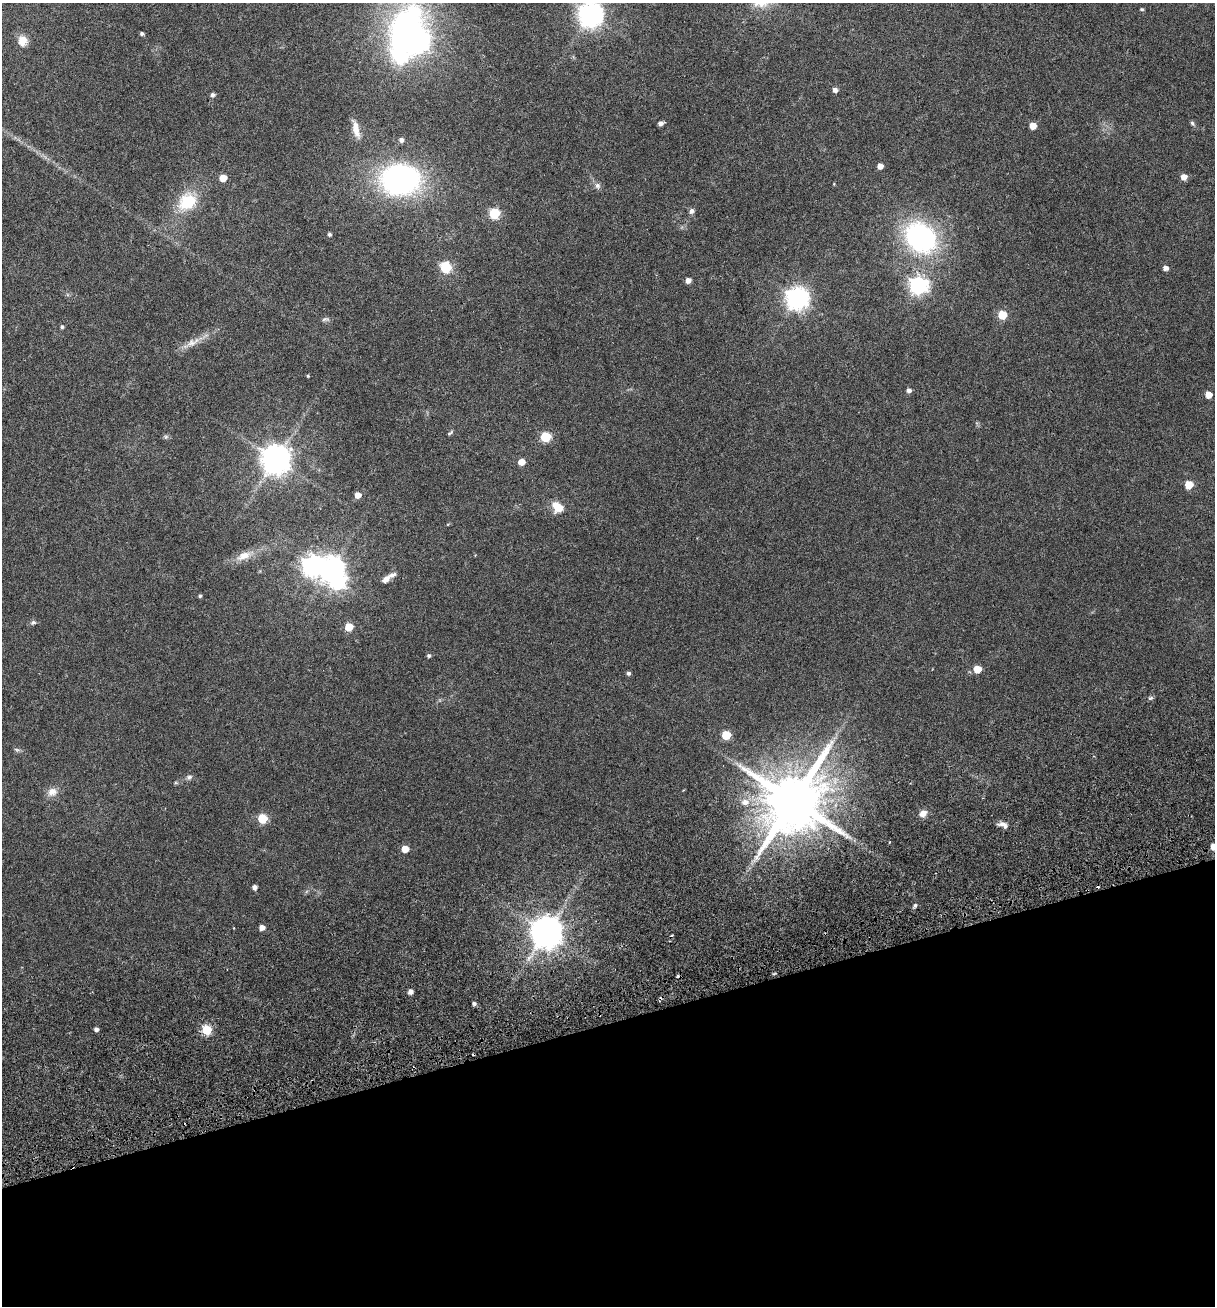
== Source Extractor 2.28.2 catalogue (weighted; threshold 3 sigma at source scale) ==
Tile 14 of 4 x 4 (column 2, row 4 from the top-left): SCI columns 1553-2765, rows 118-1421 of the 5348 x 5499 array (HDU 1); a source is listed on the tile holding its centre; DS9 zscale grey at full resolution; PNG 1217 x 1308 px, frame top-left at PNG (2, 3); no overlay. Shown black and unused: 22% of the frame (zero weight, under 3 of 6 exposures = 11% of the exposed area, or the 3 px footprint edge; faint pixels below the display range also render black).
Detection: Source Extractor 2.28.2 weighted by HDU 2 'WHT'; one run over the whole footprint, this tile lists its part. Background 0.0341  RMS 0.0029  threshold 0.0117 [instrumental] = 3 sigma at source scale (4.09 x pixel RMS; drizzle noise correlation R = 1.36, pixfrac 0.8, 0.0396/0.0396 arcsec/px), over >= 5 px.
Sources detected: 81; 2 inside a brighter object's white glare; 5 cosmic-ray / hot-pixel residue — not listed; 1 inside a brighter listed object's ellipse — not listed separately; the other 73 listed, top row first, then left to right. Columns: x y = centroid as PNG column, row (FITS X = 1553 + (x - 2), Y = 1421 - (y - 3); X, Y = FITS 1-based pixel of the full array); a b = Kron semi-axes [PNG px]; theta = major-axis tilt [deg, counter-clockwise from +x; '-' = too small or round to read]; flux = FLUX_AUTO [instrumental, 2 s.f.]
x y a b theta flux
1142 9 4 4 - 0.34
590 14 9 8 - 240
142 34 4 4 - 0.55
23 41 11 10 - 2.8
417 41 8 8 - 140
400 57 11 10 - 26
835 90 5 5 - 1
212 95 5 5 - 0.74
661 123 5 4 - 1
1192 123 6 5 - 0.44
1033 126 5 5 - 3.1
356 129 22 7 -76 2.5
401 140 5 5 - 0.88
880 166 5 4 - 1.8
1184 177 5 5 - 2.1
223 178 5 5 - 4.1
400 180 35 27 5 61
597 186 9 7 -62 0.9
187 202 25 20 41 9.5
691 211 6 6 - 0.86
494 213 6 6 - 20
329 234 4 4 - 0.53
920 237 28 23 -43 49
446 268 6 6 - 23
1165 268 5 4 - 1.2
688 280 5 4 - 1.3
918 285 7 7 - 97
797 298 8 8 - 180
1002 315 5 5 - 8.7
325 319 11 5 10 0.62
62 327 5 4 - 0.45
192 343 16 10 24 2.3
308 376 4 3 - 0.24
909 390 5 5 - 0.97
1208 395 5 5 - 3.2
450 433 9 4 40 0.42
166 437 7 5 45 0.47
545 437 6 5 - 15
276 459 9 9 - 410
522 462 5 5 - 2.8
1189 485 6 5 - 4.7
358 495 5 5 - 1.9
558 507 14 10 -37 4
243 556 24 10 23 3.3
312 566 8 8 - 140
331 568 8 8 - 210
386 579 9 6 38 1.4
200 596 4 4 - 0.41
33 622 7 6 - 0.61
349 627 5 5 - 6.2
429 656 5 4 - 0.47
977 669 5 5 - 5.2
628 673 4 4 - 0.6
1150 698 6 5 - 0.47
726 735 5 5 - 9.4
17 750 8 5 -18 0.5
189 777 8 6 41 0.72
52 792 14 11 34 2
793 801 17 15 67 2300
745 802 9 7 17 2
923 813 9 7 31 1.8
262 819 5 5 - 13
1003 825 13 7 -23 1.4
1214 847 5 5 - 2.6
405 849 5 5 - 4.4
254 887 4 4 - 1
915 905 6 5 - 0.46
262 927 5 5 - 1.6
546 932 11 9 40 510
410 992 4 4 - 1.3
474 1004 4 4 - 0.74
96 1029 4 4 - 0.9
207 1030 5 5 - 15
Overlapping masked pixels (flux is a lower limit): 1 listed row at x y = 793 801
Isophote crosses this tile's border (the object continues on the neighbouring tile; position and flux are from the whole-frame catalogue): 2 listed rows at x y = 590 14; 1214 847